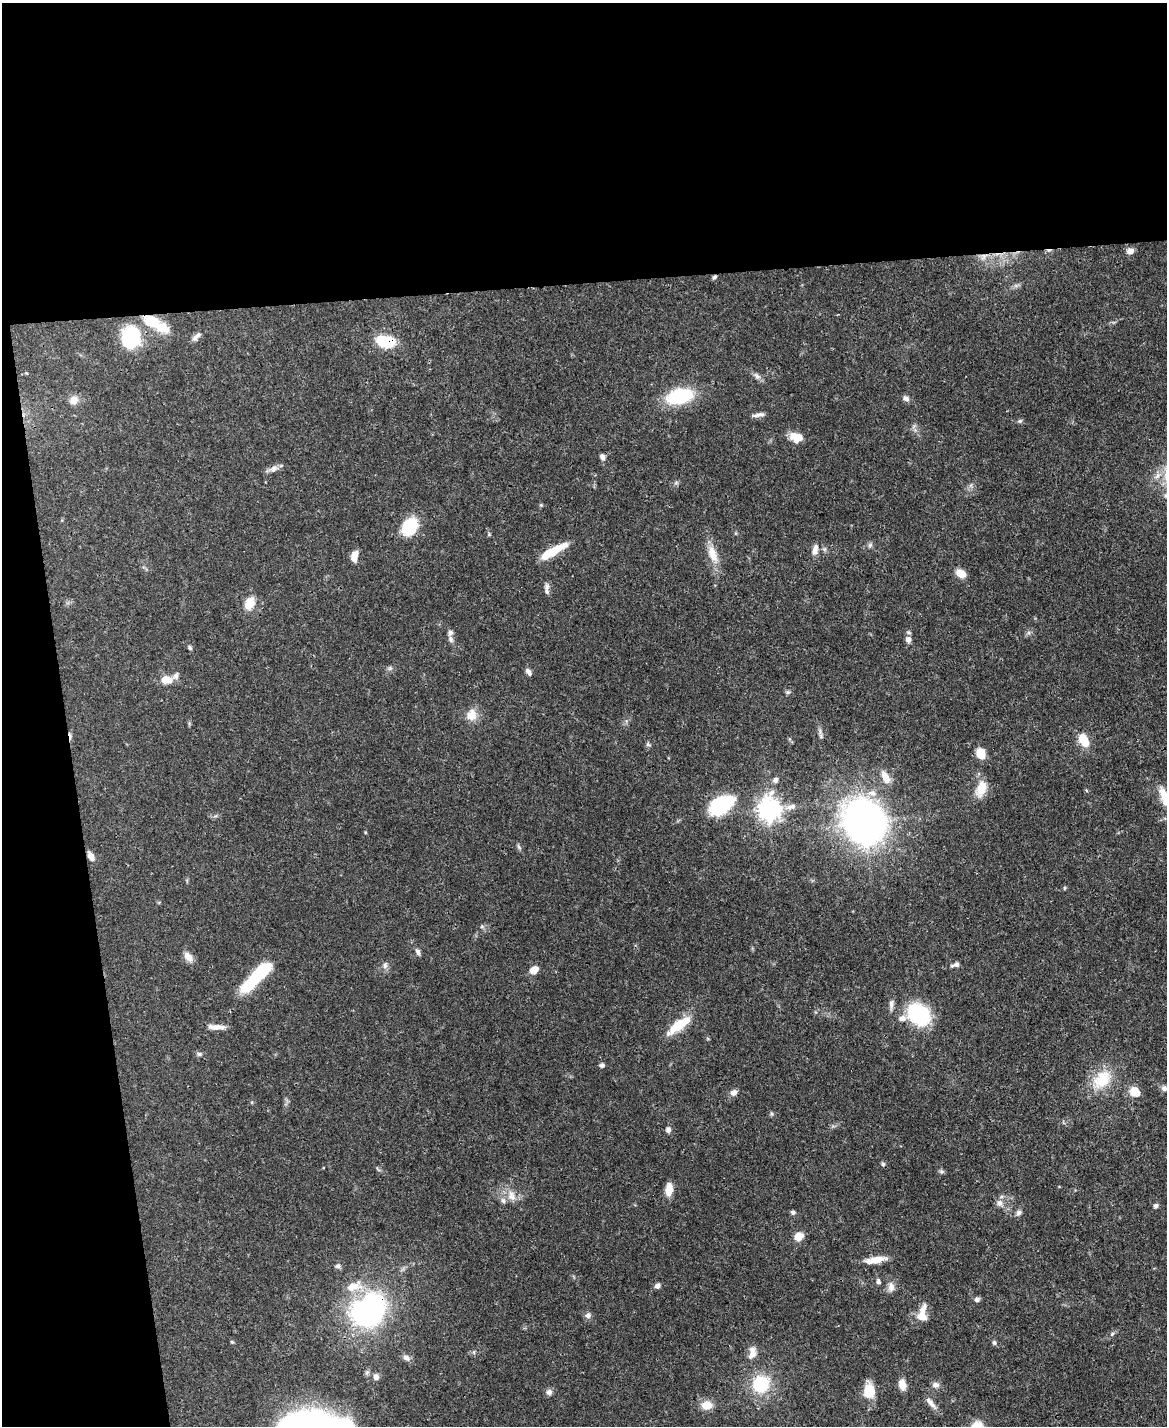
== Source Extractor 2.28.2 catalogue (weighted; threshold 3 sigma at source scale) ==
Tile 1 of 4 x 3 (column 1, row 1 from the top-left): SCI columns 3-1167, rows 3089-4512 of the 4665 x 4644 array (HDU 1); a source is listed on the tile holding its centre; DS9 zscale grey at full resolution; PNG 1169 x 1428 px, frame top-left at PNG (2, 3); no overlay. Shown black and unused: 25% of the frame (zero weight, under 3 of 4 exposures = <1% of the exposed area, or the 3 px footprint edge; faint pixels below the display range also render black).
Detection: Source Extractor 2.28.2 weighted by HDU 2 'WHT'; one run over the whole footprint, this tile lists its part. Background 0.0671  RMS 0.0034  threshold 0.0151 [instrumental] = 3 sigma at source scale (4.5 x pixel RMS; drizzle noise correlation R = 1.50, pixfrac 1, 0.05/0.05 arcsec/px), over >= 5 px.
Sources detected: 114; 3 inside a brighter object's white glare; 3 cosmic-ray / hot-pixel residue — not listed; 6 inside a brighter listed object's ellipse — not listed separately; the other 102 listed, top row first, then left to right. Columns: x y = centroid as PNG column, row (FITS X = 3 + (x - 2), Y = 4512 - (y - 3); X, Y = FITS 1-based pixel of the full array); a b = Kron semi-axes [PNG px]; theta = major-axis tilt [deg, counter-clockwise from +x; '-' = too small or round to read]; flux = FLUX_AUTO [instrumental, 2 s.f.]
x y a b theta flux
1130 251 8 7 - 1.9
984 256 11 7 45 1.9
152 323 27 16 -20 10
198 335 9 6 41 1.2
131 337 13 11 74 53
385 341 20 12 -12 12
757 376 12 6 -45 1.3
680 396 19 11 13 30
906 398 9 6 -45 1.2
74 400 11 10 - 2.5
758 415 16 4 10 1.4
1020 421 7 5 6 0.63
796 437 14 10 -19 5.1
602 457 8 6 -73 1.3
273 469 14 8 30 1.8
1166 496 7 6 - 0.92
410 527 18 14 62 15
489 534 5 4 - 0.36
870 545 7 4 45 0.69
815 550 15 8 78 2.1
552 551 29 7 30 11
713 554 27 11 -71 5.6
354 556 12 7 80 3.5
961 573 9 7 -29 4.8
547 587 11 7 -81 1.5
249 603 18 12 63 4.9
451 639 10 7 -71 1.2
908 640 8 7 - 1.6
190 648 6 5 - 0.62
390 668 7 5 45 0.69
528 672 10 5 -54 1.2
166 680 12 8 -1 4.9
788 692 6 5 - 0.62
472 715 15 12 79 4.2
821 736 7 5 -62 0.71
1083 740 12 8 -60 8.4
648 744 6 5 - 0.63
981 754 9 7 -61 6.7
885 777 16 8 -63 3.8
776 780 7 6 - 1.1
981 788 21 12 72 5.9
1166 800 22 13 -84 5.7
721 805 26 15 27 25
791 807 16 7 12 2.1
769 809 8 8 - 230
864 822 18 16 -60 420
519 847 7 4 -46 0.63
91 856 10 7 -59 2.2
1064 888 5 3 - 0.34
482 926 6 5 - 0.6
418 951 9 5 -63 0.99
188 957 13 8 -51 2.8
385 965 10 6 83 1.1
956 965 9 6 15 1.2
534 970 8 6 35 3.8
262 972 35 15 37 14
891 1004 15 6 84 1.4
919 1014 17 13 -43 38
902 1018 10 7 3 1.8
677 1026 29 12 42 8
216 1027 21 6 -1 2.7
199 1054 9 5 0 0.8
602 1065 6 5 - 0.81
1102 1079 31 21 44 12
1164 1088 8 7 - 1.3
1135 1092 13 10 -37 4.6
733 1093 7 7 - 1.8
772 1114 6 4 -46 0.51
668 1130 8 6 76 1.1
883 1164 6 5 - 0.57
941 1171 7 4 -19 0.6
669 1189 14 8 82 4
512 1196 16 11 -74 3.4
1000 1203 10 8 -77 1.8
1155 1206 6 6 - 0.76
793 1212 6 5 - 0.82
1018 1213 9 6 65 1.1
798 1236 8 7 - 5.6
875 1260 24 6 10 5.1
338 1266 8 6 4 0.85
878 1282 7 5 -68 0.78
353 1286 25 12 13 6.9
657 1286 7 7 - 1.1
891 1287 12 8 83 2.1
977 1300 6 6 - 1.1
368 1310 30 25 39 81
922 1314 20 10 80 4.8
588 1315 8 7 - 1.2
1112 1334 6 4 46 0.54
232 1342 5 4 - 0.37
994 1342 7 5 -74 0.64
752 1353 18 9 76 2.7
406 1358 10 7 -29 1.5
376 1377 8 6 -76 1.5
761 1384 16 15 - 18
902 1385 11 7 -78 3.5
935 1385 10 8 -7 1.4
549 1392 8 8 - 1.2
869 1392 16 11 83 8.5
931 1403 20 6 -50 2.2
707 1405 11 9 12 4.8
289 1421 46 19 32 23
Overlapping masked pixels (flux is a lower limit): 5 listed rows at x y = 984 256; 152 323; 385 341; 552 551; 368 1310
Isophote crosses this tile's border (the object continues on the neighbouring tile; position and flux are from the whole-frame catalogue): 3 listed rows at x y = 1166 496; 1166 800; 289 1421